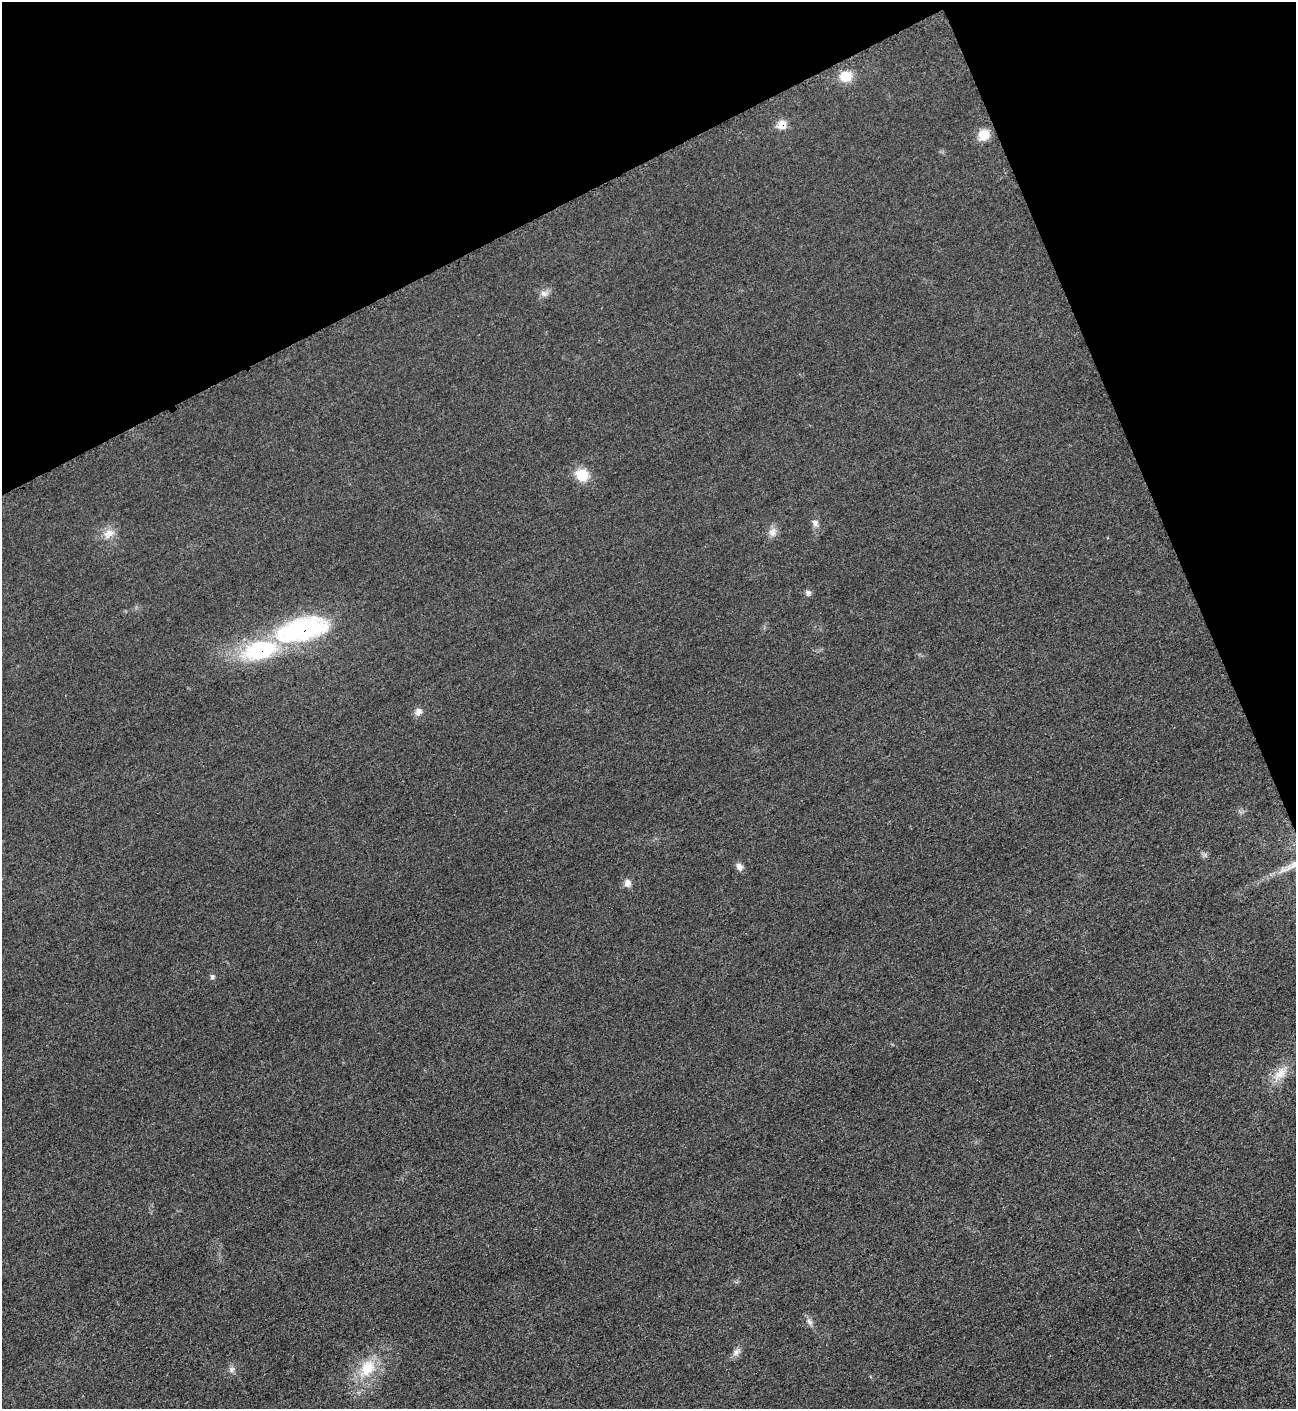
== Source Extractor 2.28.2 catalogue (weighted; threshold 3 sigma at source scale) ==
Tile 3 of 4 x 4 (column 3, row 1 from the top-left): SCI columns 2888-4181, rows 4236-5642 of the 5642 x 5651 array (HDU 1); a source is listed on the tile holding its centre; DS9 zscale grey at full resolution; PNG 1298 x 1411 px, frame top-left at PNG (2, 2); no overlay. Shown black and unused: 21% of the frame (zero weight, under 3 of 5 exposures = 1% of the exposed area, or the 3 px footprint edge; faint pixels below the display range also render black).
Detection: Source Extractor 2.28.2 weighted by HDU 2 'WHT'; one run over the whole footprint, this tile lists its part. Background 0.0198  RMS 0.0051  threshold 0.0229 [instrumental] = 3 sigma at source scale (4.5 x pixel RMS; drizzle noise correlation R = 1.50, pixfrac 1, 0.05/0.05 arcsec/px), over >= 5 px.
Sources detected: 20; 1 inside a brighter listed object's ellipse — not listed separately; the other 19 listed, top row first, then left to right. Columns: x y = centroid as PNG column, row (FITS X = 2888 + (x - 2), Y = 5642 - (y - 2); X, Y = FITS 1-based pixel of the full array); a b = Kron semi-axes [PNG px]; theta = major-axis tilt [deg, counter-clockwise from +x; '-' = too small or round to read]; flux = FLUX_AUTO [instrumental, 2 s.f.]
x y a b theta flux
846 76 15 12 14 8.5
782 125 10 8 60 6.3
984 135 12 12 - 7.1
544 294 11 8 -20 2.4
582 475 17 14 -26 9.1
815 523 10 7 -73 2.1
773 532 13 10 77 3.3
109 534 16 11 38 5.3
808 593 7 7 - 1.5
302 630 60 25 14 72
418 712 10 7 57 3
739 867 10 8 -66 2.3
627 883 9 7 70 3.1
212 977 7 5 75 1.1
1280 1074 22 12 44 7.9
809 1322 9 6 -50 1.8
736 1352 11 8 54 2.4
367 1368 24 17 58 16
231 1369 9 7 54 1.7
Overlapping masked pixels (flux is a lower limit): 2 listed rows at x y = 782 125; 302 630